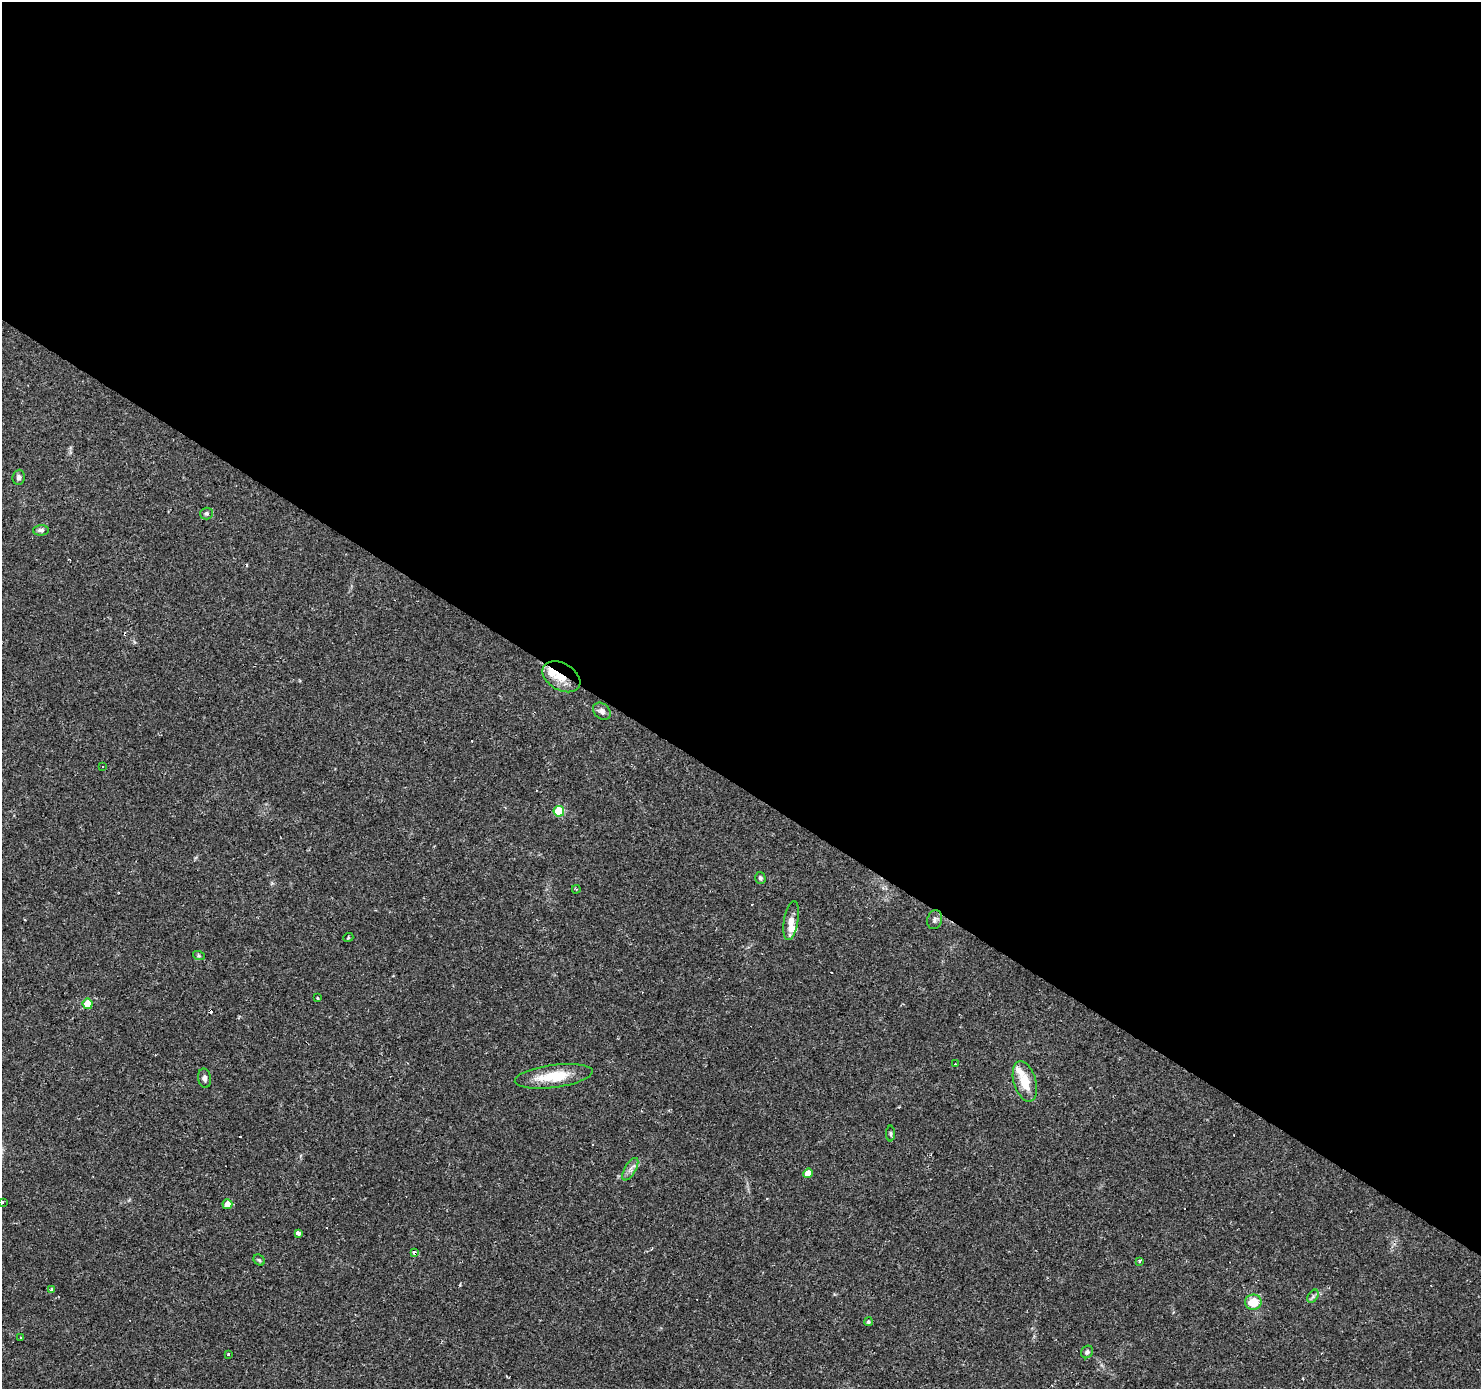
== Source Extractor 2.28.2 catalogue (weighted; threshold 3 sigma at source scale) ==
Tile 3 of 4 x 4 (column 3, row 1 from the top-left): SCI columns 2960-4438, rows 4343-5729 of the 5920 x 5977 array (HDU 1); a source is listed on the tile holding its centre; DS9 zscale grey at full resolution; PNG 1483 x 1391 px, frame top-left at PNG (2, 2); each listed source drawn as its Kron ellipse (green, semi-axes under 4 px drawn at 4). Shown black and unused: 57% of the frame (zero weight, under 2 of 3 exposures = <1% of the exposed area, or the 3 px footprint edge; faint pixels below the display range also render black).
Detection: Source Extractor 2.28.2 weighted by HDU 2 'WHT'; one run over the whole footprint, this tile lists its part. Background 0.0427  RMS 0.0037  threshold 0.0167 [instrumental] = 3 sigma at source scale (4.5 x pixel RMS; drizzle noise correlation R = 1.50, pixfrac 1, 0.0396/0.0396 arcsec/px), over >= 5 px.
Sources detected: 51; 13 cosmic-ray / hot-pixel residue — neither listed nor drawn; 3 inside a brighter listed object's ellipse — not listed separately; the other 35 listed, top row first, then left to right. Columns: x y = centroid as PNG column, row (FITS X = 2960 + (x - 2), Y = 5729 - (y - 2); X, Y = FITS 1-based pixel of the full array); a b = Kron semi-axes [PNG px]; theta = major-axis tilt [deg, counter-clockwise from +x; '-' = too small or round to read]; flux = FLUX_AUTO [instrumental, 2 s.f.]
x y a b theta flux
19 477 7 6 - 1.2
206 513 6 6 - 0.7
41 530 8 5 3 1
561 677 20 13 -30 6.6
602 711 10 7 -41 1.7
102 767 3 2 - 0.35
559 811 5 5 - 14
760 878 6 5 - 0.77
576 889 4 2 - 0.38
935 920 9 7 73 1.2
791 921 20 7 80 3.9
348 938 5 3 - 0.32
199 956 6 4 -19 0.47
317 998 3 3 - 0.73
88 1004 5 5 - 8.8
955 1064 3 2 - 0.34
554 1076 39 11 7 11
205 1078 10 6 -81 1.2
1025 1081 21 11 -73 7.4
891 1134 8 4 -90 0.58
630 1169 12 5 60 1.6
808 1173 5 4 - 3.9
3 1202 3 3 - 0.96
227 1204 5 5 - 5
298 1233 3 3 - 61
415 1252 3 3 - 19
259 1260 6 5 - 0.62
1140 1261 3 3 - 0.87
51 1290 3 3 - 1.1
1313 1296 7 4 56 0.77
1253 1302 8 8 - 7.5
868 1322 4 4 - 0.62
21 1337 3 2 - 0.43
1087 1352 7 5 50 0.89
228 1354 3 3 - 1.5
Overlapping masked pixels (flux is a lower limit): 2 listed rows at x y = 561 677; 415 1252
Isophote crosses this tile's border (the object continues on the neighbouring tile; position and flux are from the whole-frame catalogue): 1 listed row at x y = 3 1202